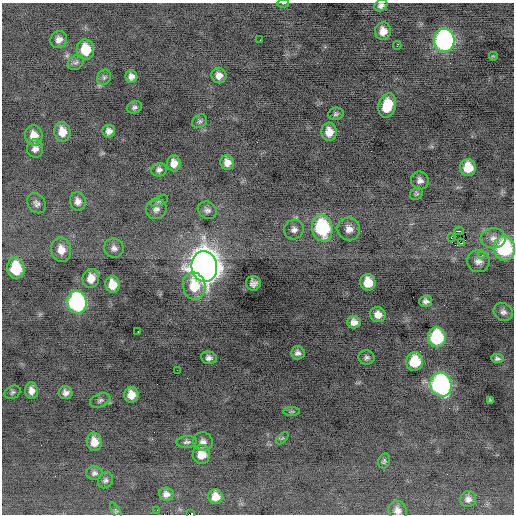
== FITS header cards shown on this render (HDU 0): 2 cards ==
NAXIS1  =                  512 / Axis length
NAXIS2  =                  512 / Axis length

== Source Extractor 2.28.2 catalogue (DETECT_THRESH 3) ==
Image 512 x 512 px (HDU 0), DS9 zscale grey, 1 PNG px = 1 image px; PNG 516 x 516 px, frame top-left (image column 1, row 512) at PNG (2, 3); each listed source drawn as its Kron ellipse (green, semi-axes under 4 px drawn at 4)
Background -0.513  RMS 0.74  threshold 2.22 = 3 sigma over >= 5 px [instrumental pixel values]
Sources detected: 88; all 88 listed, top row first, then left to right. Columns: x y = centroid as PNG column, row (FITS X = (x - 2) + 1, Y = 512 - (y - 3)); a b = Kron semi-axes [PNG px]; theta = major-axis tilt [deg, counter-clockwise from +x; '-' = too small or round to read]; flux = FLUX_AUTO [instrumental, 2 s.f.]
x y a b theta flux
283 3 6 3 7 50
381 5 7 5 35 180
383 31 9 8 - 510
59 39 9 8 - 290
260 40 2 2 - 150
444 40 12 10 -85 14000
397 45 4 2 - 110
85 50 10 9 - 1300
493 56 5 5 - 53
76 62 9 6 35 150
219 75 8 7 - 320
131 76 6 6 - 240
104 77 8 6 57 140
387 105 12 8 72 1300
134 107 8 6 20 130
336 114 8 6 7 120
200 121 8 6 31 130
109 131 6 6 - 220
62 132 10 8 -81 600
329 132 9 7 -87 530
34 135 10 9 - 570
35 148 9 8 - 280
227 162 7 7 - 360
174 163 8 7 - 420
468 168 8 8 - 970
159 170 8 6 18 180
420 180 9 8 - 230
416 194 7 6 - 94
78 201 9 8 - 280
159 201 9 5 25 120
36 203 10 8 -57 200
156 209 10 10 - 290
207 210 10 8 -30 190
322 228 13 10 -78 4600
349 229 11 11 - 420
294 230 10 9 - 260
459 231 5 2 - 44
451 238 3 2 - 580
493 238 12 10 5 430
462 243 4 2 - 51
114 248 10 9 - 250
504 248 12 10 -83 4100
61 250 12 10 -79 540
482 255 3 3 - 92
478 261 11 11 - 340
204 266 15 13 -84 72000
16 268 10 8 -82 2200
91 278 9 8 - 540
368 282 8 7 - 1000
253 283 7 7 - 220
112 284 8 7 - 730
194 286 14 11 -78 1200
426 301 6 5 - 160
77 302 11 9 -82 9800
503 312 10 8 -35 220
378 315 8 7 - 420
354 322 7 6 - 300
138 332 2 2 - 73
437 337 10 9 - 3700
298 353 7 6 - 170
366 357 8 7 - 140
209 358 8 6 -9 190
497 359 6 4 -4 130
415 362 9 8 - 1500
177 370 2 2 - 64
441 385 12 10 -74 12000
31 391 8 6 -86 320
13 392 8 6 24 110
66 393 7 6 - 220
131 395 8 7 - 510
100 400 10 6 21 160
490 400 4 3 - 71
292 411 8 4 0 85
282 438 7 3 44 57
94 442 9 7 -82 520
187 442 10 6 4 140
203 442 10 9 - 250
201 454 9 9 - 670
384 461 7 5 73 100
94 473 8 7 - 160
105 480 8 7 - 140
166 494 7 6 - 250
215 497 7 7 - 460
468 499 8 8 - 220
116 510 9 4 -58 86
157 510 2 2 - 74
397 510 10 9 - 280
191 514 4 2 - 620
At the frame edge (FLAGS 8, measured only in part): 4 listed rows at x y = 283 3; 381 5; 397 510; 191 514